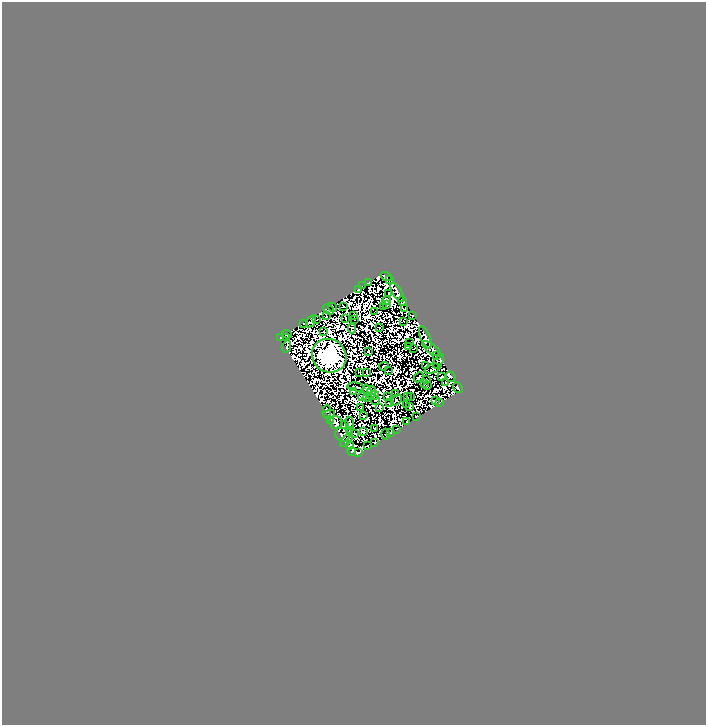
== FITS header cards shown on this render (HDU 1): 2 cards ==
NAXIS1  =                  704
NAXIS2  =                  723

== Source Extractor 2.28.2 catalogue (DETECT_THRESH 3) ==
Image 704 x 723 px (HDU 1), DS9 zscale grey, 1 PNG px = 1 image px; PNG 708 x 727 px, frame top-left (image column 1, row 723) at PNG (2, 2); each listed source drawn as its Kron ellipse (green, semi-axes under 4 px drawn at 4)
Background 0.606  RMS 2.2e-04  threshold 6.61e-04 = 3 sigma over >= 5 px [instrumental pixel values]
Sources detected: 196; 98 with non-positive FLUX_AUTO (blend fragments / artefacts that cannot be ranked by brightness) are neither listed nor drawn; the other 98 listed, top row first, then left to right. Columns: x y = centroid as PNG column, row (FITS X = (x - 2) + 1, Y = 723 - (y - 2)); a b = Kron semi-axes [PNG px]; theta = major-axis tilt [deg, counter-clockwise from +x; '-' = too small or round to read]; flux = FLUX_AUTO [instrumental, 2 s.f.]
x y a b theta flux
386 276 6 4 -20 50
389 280 4 2 - 7.7
368 283 3 2 - 12
362 286 3 3 - 1.5
358 289 3 2 - 13
397 292 11 4 -60 140
388 293 2 2 - 14
386 300 4 2 - 4.8
402 301 5 4 - 0.12
387 305 4 2 - 8.2
343 306 3 2 - 7.6
333 307 5 2 - 19
383 307 3 2 - 9.6
329 309 5 3 - 34
405 309 3 2 - 6.7
375 311 3 2 - 7.3
354 315 2 2 - 8.5
326 316 3 2 - 8.4
412 316 4 2 - 7.9
345 318 4 2 - 8.9
354 319 2 2 - 2.2
316 320 3 2 - 14
311 321 7 4 58 6.3
404 321 2 2 - 10
303 323 3 2 - 9.7
352 328 5 2 - 8.3
379 328 2 2 - 12
324 332 2 2 - 11
287 334 5 2 - 14
280 337 3 2 - 15
425 337 12 5 -68 33
287 338 3 2 - 13
410 343 3 2 - 1.9
408 346 4 2 - 12
287 347 6 3 78 15
413 348 2 2 - 1.8
432 349 11 4 -37 4.6
368 351 3 2 - 15
329 356 18 16 -38 57000
436 356 4 2 - 13
438 361 8 4 59 10
384 366 5 2 - 1.7
425 366 4 2 - 14
432 369 8 3 22 10
388 371 3 2 - 2.8
360 372 2 2 - 7.1
367 373 3 2 - 7.5
419 377 5 3 - 0.88
441 377 3 2 - 8.8
451 377 5 4 - 8.5
426 380 2 2 - 3.5
445 383 2 2 - 1.9
424 384 3 2 - 1.9
427 386 2 2 - 10
356 387 8 3 -8 2.3
458 387 6 3 -51 14
367 390 6 4 -71 4.4
353 391 3 2 - 18
372 391 4 3 - 19
395 393 3 2 - 7
374 396 6 3 22 16
387 396 4 3 - 18
410 396 4 2 - 8.4
362 397 4 3 - 17
367 397 5 4 - 10
407 397 3 2 - 2.3
375 400 4 2 - 15
396 400 6 2 47 7.3
435 401 4 3 - 23
439 402 4 3 - 43
389 403 3 2 - 9.8
406 405 3 2 - 19
380 407 3 2 - 5.9
410 407 4 3 - 15
361 408 2 2 - 13
327 411 6 4 88 79
329 414 5 3 - 56
363 416 2 2 - 6.6
416 416 3 3 - 3.9
331 420 2 2 - 14
406 421 2 2 - 13
336 422 7 6 - 26
350 423 6 2 -83 1.8
345 425 3 2 - 5.9
374 428 4 2 - 9.2
397 429 3 2 - 11
349 431 3 2 - 4.6
363 431 4 3 - 2.3
355 433 3 2 - 2
391 433 3 2 - 20
386 434 5 2 - 20
342 435 7 6 - 26
347 440 8 4 51 61
375 443 3 2 - 11
350 445 4 2 - 21
367 446 3 2 - 1.6
352 451 4 3 - 43
359 453 4 2 - 29
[98 non-positive-flux detections neither listed nor drawn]